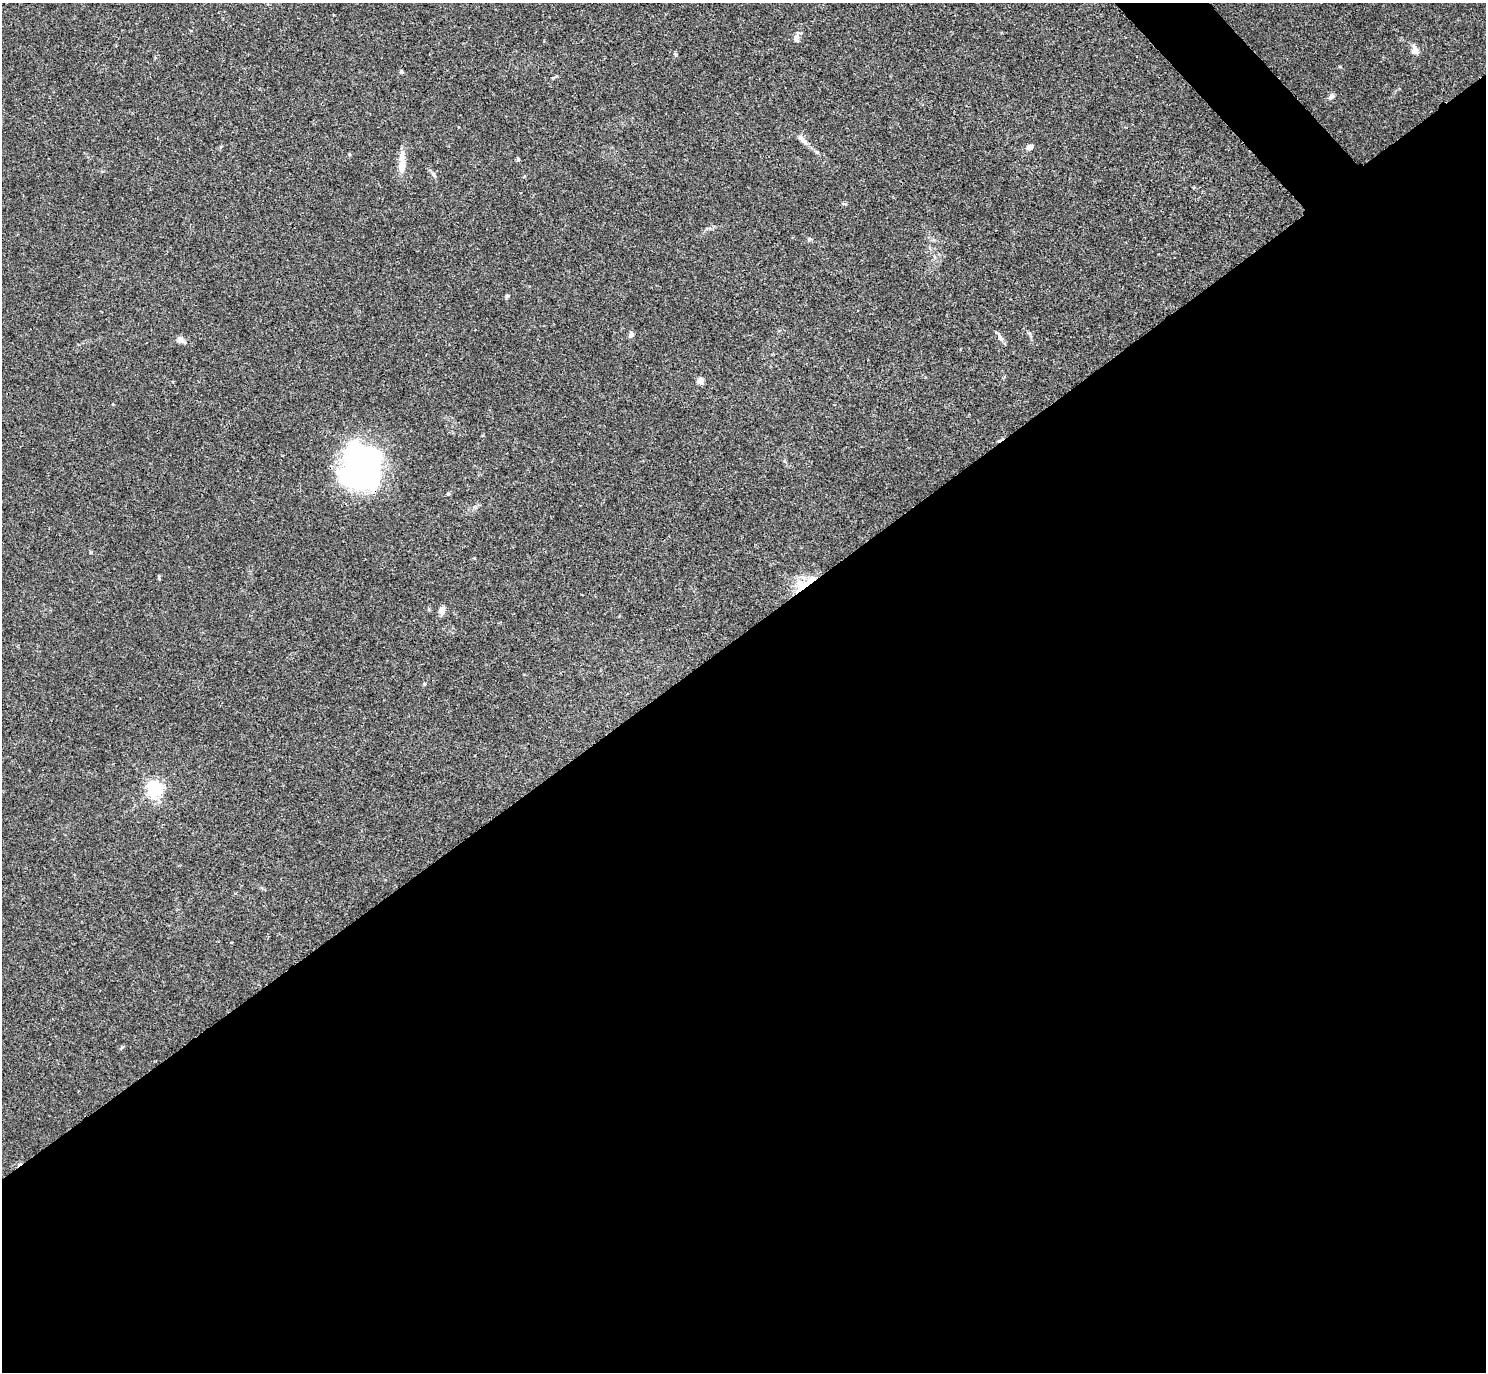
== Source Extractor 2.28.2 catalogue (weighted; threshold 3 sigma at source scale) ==
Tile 15 of 4 x 4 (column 3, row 4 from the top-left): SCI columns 2993-4476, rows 319-1688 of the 5981 x 5978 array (HDU 1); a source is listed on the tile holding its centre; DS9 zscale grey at full resolution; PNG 1488 x 1374 px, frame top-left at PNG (2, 3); no overlay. Shown black and unused: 55% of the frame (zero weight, under 3 of 4 exposures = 2% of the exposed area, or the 3 px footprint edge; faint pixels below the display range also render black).
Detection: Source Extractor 2.28.2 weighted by HDU 2 'WHT'; one run over the whole footprint, this tile lists its part. Background 0.0261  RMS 0.0024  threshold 0.0106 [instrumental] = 3 sigma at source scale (4.5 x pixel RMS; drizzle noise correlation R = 1.50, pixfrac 1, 0.05/0.05 arcsec/px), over >= 5 px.
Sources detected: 26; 1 inside a brighter object's white glare — not listed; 3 inside a brighter listed object's ellipse — not listed separately; the other 22 listed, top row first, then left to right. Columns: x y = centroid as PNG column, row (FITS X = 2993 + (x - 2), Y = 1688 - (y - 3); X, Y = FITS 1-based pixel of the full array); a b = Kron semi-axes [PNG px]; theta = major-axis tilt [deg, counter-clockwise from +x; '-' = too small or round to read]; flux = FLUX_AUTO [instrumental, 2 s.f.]
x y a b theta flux
796 37 11 8 66 1.2
1415 50 12 9 -66 1.3
675 54 5 4 - 0.32
402 72 6 4 -73 0.29
1331 96 9 6 53 0.75
802 139 18 6 -49 1.3
1030 147 8 6 17 1.3
518 159 4 3 - 0.54
402 166 18 9 82 2.6
433 174 9 5 -55 0.62
845 204 6 4 -41 0.3
809 239 7 5 22 0.4
631 335 7 5 64 0.82
1000 337 13 6 -66 0.85
181 340 12 8 -29 1.1
700 381 4 4 - 4.2
360 466 46 40 64 60
448 494 5 4 - 0.28
801 588 33 6 36 3.5
442 610 12 7 80 1
424 684 5 4 - 0.26
154 789 6 6 - 75
Overlapping masked pixels (flux is a lower limit): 2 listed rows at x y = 360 466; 801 588
Unlisted compact peaks at least as high as the median listed source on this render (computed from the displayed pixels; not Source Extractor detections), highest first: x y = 507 296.